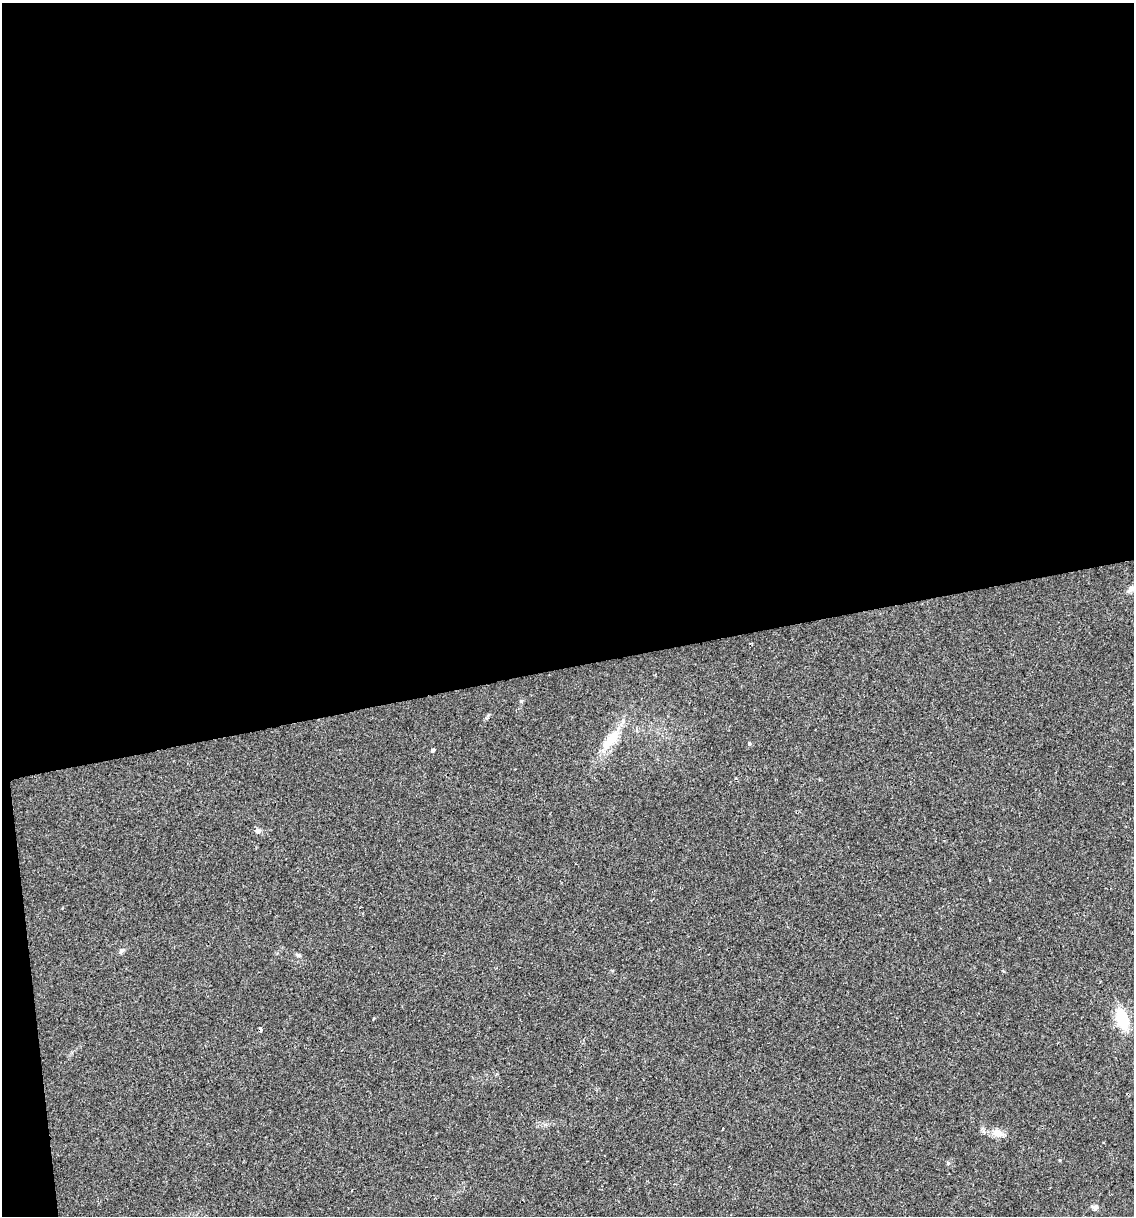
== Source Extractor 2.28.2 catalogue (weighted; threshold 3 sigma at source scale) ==
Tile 1 of 4 x 4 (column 1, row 1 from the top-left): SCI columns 72-1203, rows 3642-4855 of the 4627 x 4856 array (HDU 1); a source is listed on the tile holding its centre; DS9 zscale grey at full resolution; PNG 1136 x 1218 px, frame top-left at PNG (2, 3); no overlay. Shown black and unused: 56% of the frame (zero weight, under 2 of 3 exposures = <1% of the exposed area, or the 3 px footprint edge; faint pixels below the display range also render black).
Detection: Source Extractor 2.28.2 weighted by HDU 2 'WHT'; one run over the whole footprint, this tile lists its part. Background 0.0176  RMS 0.0045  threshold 0.0202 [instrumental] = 3 sigma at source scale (4.5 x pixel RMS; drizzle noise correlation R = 1.50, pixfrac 1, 0.0396/0.0396 arcsec/px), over >= 5 px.
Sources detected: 14; all 14 listed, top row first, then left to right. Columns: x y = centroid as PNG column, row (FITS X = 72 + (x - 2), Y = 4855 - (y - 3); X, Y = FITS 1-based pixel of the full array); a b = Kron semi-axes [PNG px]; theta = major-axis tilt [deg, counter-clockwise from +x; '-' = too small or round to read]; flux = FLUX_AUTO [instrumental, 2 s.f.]
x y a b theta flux
1131 589 12 7 27 2
611 740 32 12 51 13
749 743 5 5 - 0.68
433 750 4 4 - 0.85
257 831 8 6 -15 1.4
122 950 7 6 - 1
299 955 7 5 -26 0.82
1122 1019 20 11 -72 17
260 1029 4 3 - 2
983 1131 7 4 -88 0.93
997 1133 15 10 -27 3.8
1059 1160 4 3 - 0.41
948 1163 5 5 - 0.71
1095 1207 11 7 -12 1.5
Overlapping masked pixels (flux is a lower limit): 1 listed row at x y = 260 1029
Isophote crosses this tile's border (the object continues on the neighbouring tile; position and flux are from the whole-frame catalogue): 1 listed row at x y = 1131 589
Unlisted compact peaks at least as high as the median listed source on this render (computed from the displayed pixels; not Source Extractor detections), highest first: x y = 521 701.